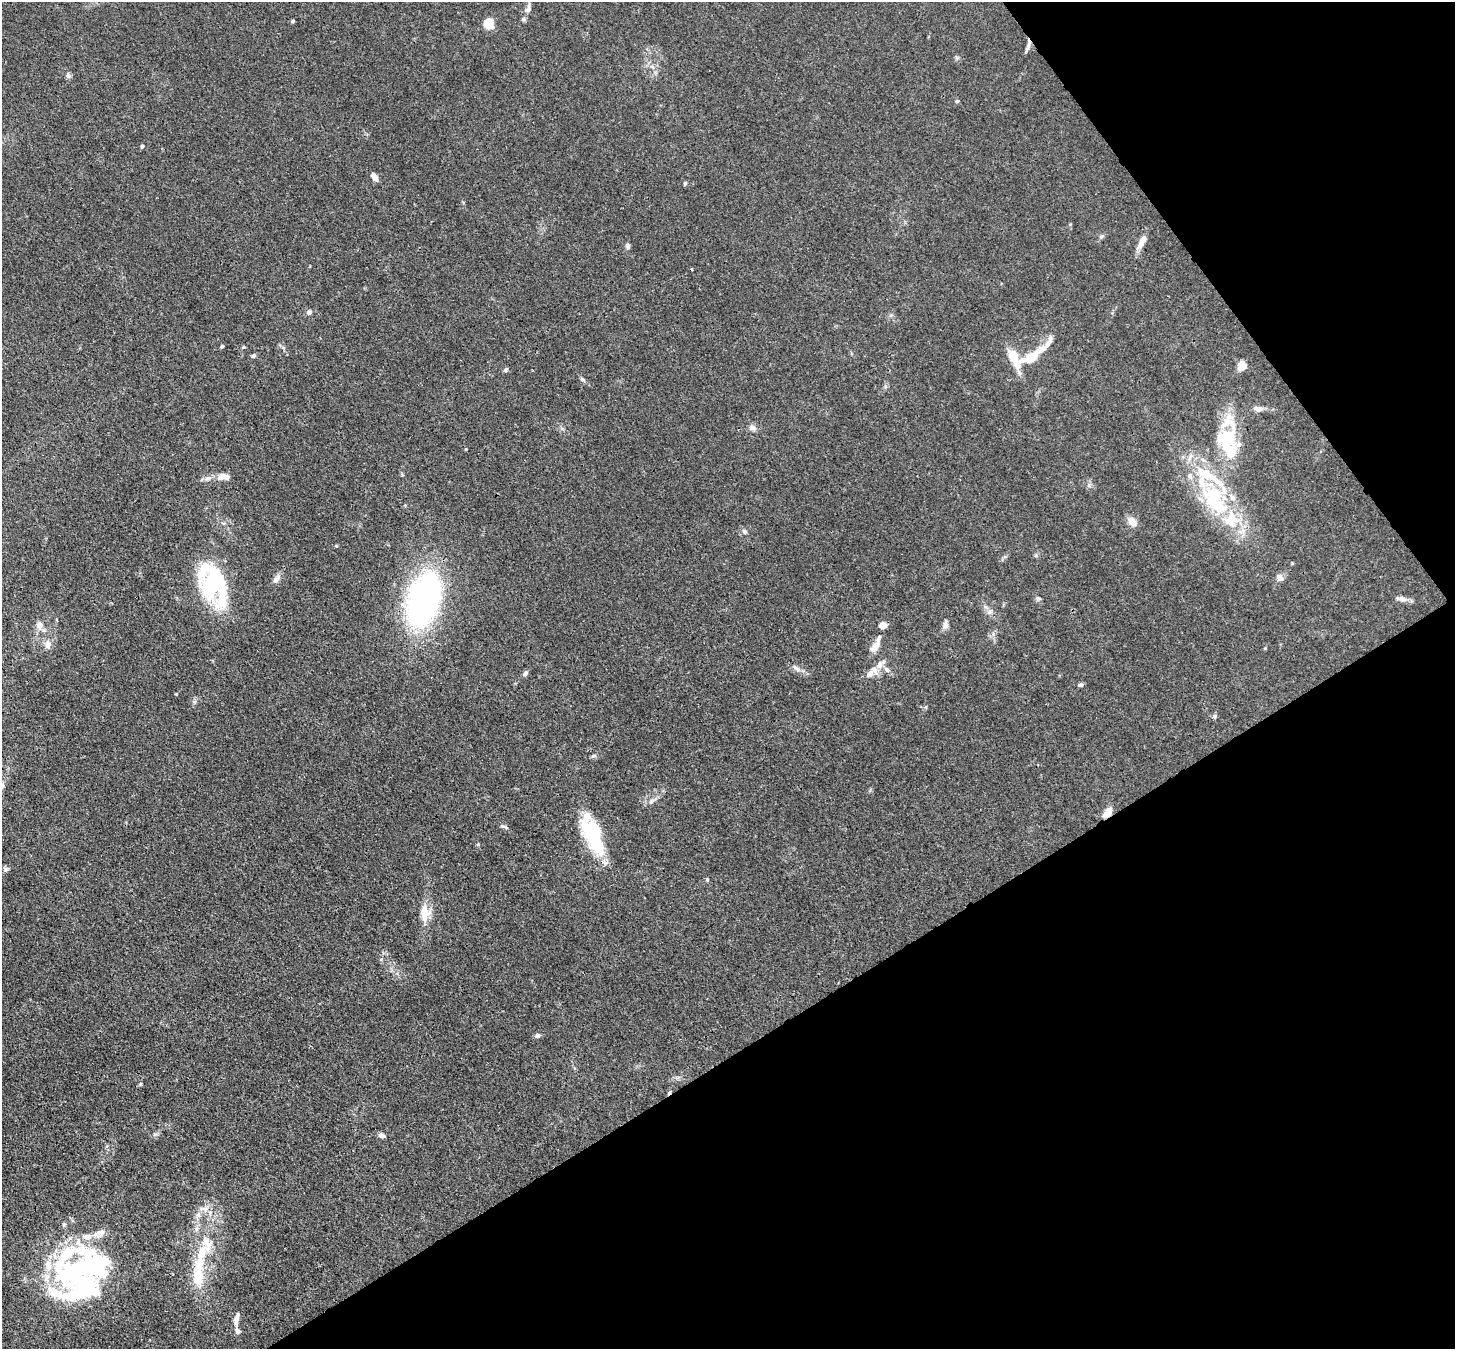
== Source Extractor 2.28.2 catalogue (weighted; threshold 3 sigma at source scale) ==
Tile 12 of 4 x 4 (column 4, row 3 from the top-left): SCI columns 4438-5890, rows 1692-3038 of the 5970 x 5942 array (HDU 1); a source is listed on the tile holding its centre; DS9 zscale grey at full resolution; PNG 1457 x 1351 px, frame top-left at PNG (2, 2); no overlay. Shown black and unused: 30% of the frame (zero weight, under 3 of 4 exposures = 7% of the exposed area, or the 3 px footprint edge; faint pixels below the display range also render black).
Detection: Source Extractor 2.28.2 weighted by HDU 2 'WHT'; one run over the whole footprint, this tile lists its part. Background 0.021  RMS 0.0029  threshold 0.0129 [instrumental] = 3 sigma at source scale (4.5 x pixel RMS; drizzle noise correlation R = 1.50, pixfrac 1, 0.05/0.05 arcsec/px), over >= 5 px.
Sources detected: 89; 10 inside a brighter object's white glare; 2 cosmic-ray / hot-pixel residue — not listed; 18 inside a brighter listed object's ellipse — not listed separately; the other 59 listed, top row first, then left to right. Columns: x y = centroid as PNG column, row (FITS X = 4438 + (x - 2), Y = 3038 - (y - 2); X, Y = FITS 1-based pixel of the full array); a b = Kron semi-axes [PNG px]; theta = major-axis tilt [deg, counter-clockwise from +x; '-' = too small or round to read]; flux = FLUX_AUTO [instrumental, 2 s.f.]
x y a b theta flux
528 9 13 8 67 1.4
293 21 5 4 - 0.39
488 24 12 9 -46 4
1028 46 14 5 75 1.2
68 76 7 6 - 0.66
957 101 5 4 - 0.37
142 146 4 4 - 0.45
374 177 11 5 -58 1.8
685 183 6 4 69 0.38
1101 237 7 5 18 0.53
1142 242 21 7 62 2.4
628 246 6 6 - 0.64
309 312 7 6 - 0.65
222 346 4 3 - 0.45
243 347 5 4 - 0.35
1013 355 9 7 -78 5.7
253 356 6 5 - 0.55
1031 357 33 10 33 9.2
1242 365 8 7 - 3.7
506 370 6 4 64 0.47
582 379 7 5 -38 0.6
1258 409 13 7 -3 1.5
752 428 9 7 -15 1.2
1228 436 29 20 9 9.7
221 477 12 7 47 1.6
207 478 9 4 9 0.9
1213 497 74 27 -54 30
1132 521 13 8 -59 2.2
744 532 7 5 -68 0.63
1280 578 9 8 - 1.4
276 580 11 7 49 1.4
213 584 43 24 -66 35
1038 598 7 4 0 0.48
424 599 44 25 70 90
1401 599 16 6 -7 1.4
989 612 8 4 31 0.72
40 625 11 9 55 1.8
883 625 7 6 - 1.9
945 625 11 6 -89 1.2
48 644 12 8 -90 1.8
875 647 16 8 56 2.4
880 665 12 8 85 2.1
796 668 15 4 -44 1
887 669 9 6 -34 1.1
525 673 7 5 56 0.75
870 674 13 8 48 2
1080 685 7 5 7 0.55
651 802 6 5 - 0.58
1108 813 14 7 54 2.4
503 826 13 2 -13 0.39
592 835 48 16 -67 21
6 869 7 7 - 0.7
707 880 4 4 - 0.33
425 913 24 12 89 4.5
538 1035 8 6 30 0.71
381 1135 7 6 - 0.95
200 1258 77 12 79 16
81 1270 63 52 -42 59
236 1319 18 6 78 1.8
Overlapping masked pixels (flux is a lower limit): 2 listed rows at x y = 1028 46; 1108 813
Unlisted compact peaks at least as high as the median listed source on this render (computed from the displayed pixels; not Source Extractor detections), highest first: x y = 1214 716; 141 1084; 478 844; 336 546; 1089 485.